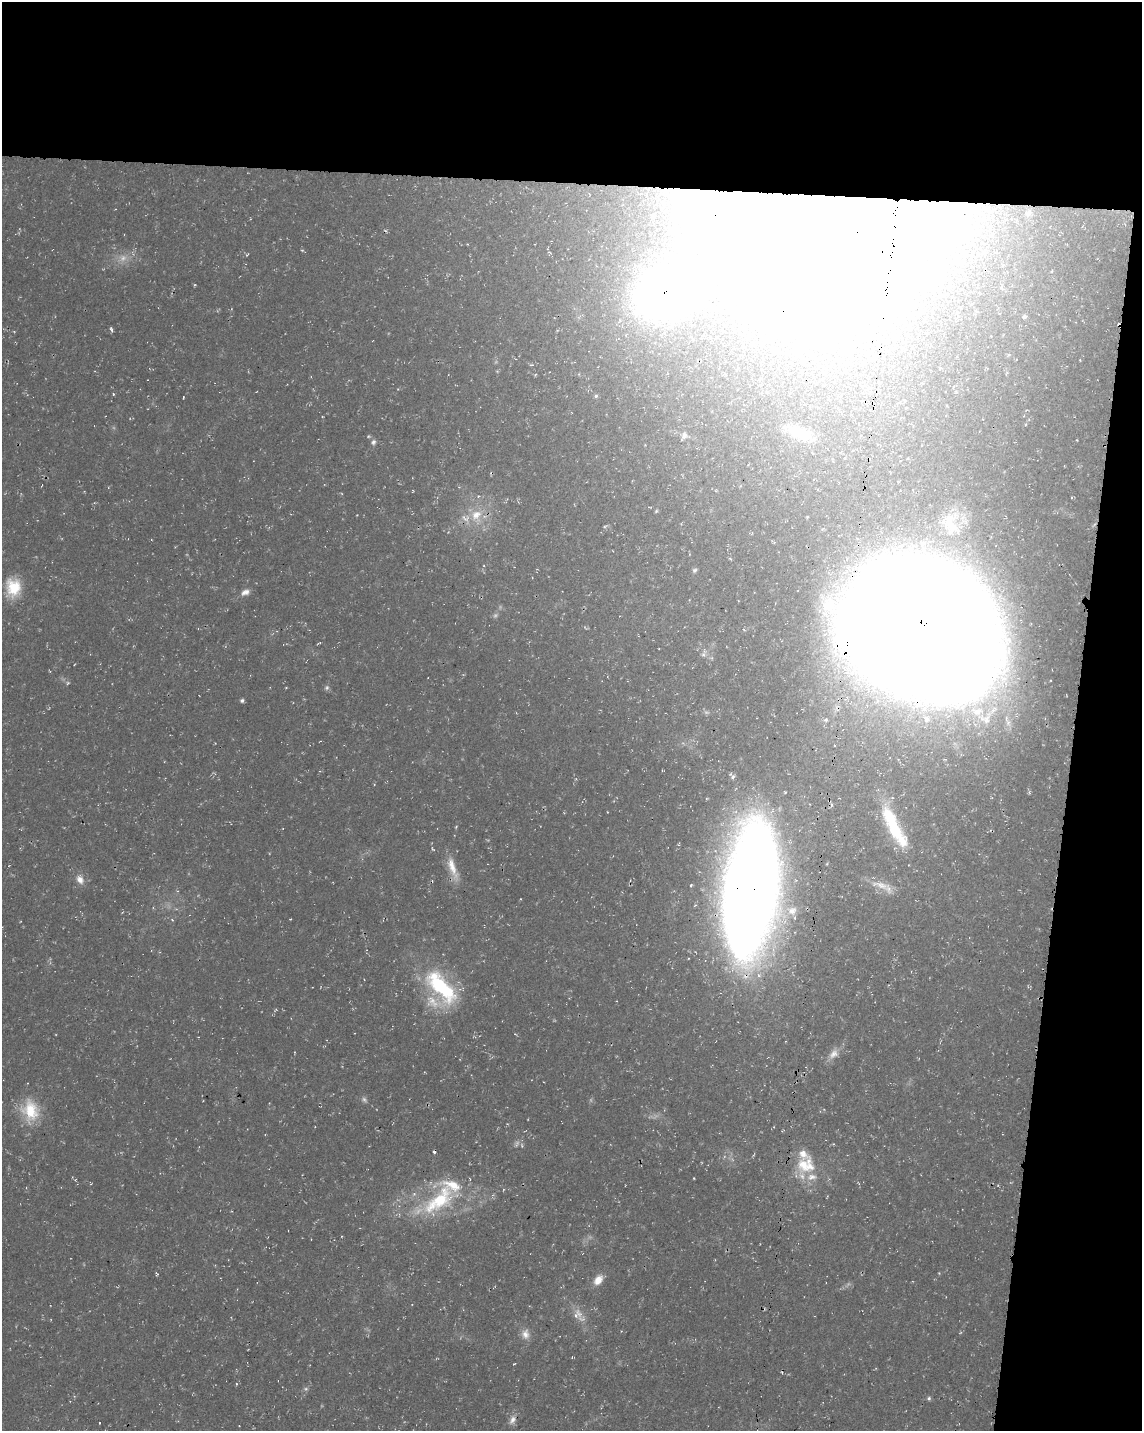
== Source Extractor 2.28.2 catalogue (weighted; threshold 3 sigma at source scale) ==
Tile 4 of 4 x 3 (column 4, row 1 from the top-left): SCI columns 3433-4572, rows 3147-4575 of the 4576 x 4806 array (HDU 1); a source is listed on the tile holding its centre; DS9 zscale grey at full resolution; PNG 1144 x 1433 px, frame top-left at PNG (2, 2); no overlay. Shown black and unused: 19% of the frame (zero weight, under 3 of 4 exposures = <1% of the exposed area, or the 3 px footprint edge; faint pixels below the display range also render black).
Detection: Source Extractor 2.28.2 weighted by HDU 2 'WHT'; one run over the whole footprint, this tile lists its part. Background 0.0136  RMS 0.0022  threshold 0.01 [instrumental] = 3 sigma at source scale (4.5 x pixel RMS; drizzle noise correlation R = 1.50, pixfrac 1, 0.0396/0.0396 arcsec/px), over >= 5 px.
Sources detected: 85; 6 too faint to see at this stretch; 4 inside a brighter object's white glare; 6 cosmic-ray / hot-pixel residue — not listed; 9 inside a brighter listed object's ellipse — not listed separately; the other 60 listed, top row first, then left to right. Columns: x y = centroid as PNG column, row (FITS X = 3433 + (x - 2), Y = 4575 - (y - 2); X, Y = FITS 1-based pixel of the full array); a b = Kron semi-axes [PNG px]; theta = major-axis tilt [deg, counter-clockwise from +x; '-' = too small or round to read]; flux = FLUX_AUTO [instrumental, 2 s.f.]
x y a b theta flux
1029 213 10 6 53 0.65
813 225 179 93 -1 860
247 255 7 3 55 0.21
1024 317 6 5 - 0.49
111 329 7 4 -71 0.43
531 365 7 3 -7 0.29
835 376 5 4 - 0.32
113 394 4 3 - 0.27
596 396 5 5 - 0.38
183 397 3 2 - 0.18
800 433 34 14 -21 7.8
684 436 14 7 70 1.1
1077 440 3 2 - 0.14
373 442 8 7 - 0.77
413 491 4 2 - 0.16
656 511 5 4 - 0.28
476 515 19 16 73 5.6
950 524 34 17 -67 6.4
605 526 6 4 19 0.31
695 570 6 6 - 0.47
13 587 23 18 -89 7.7
245 592 13 8 24 1.4
922 627 131 97 -37 1300
744 630 5 3 - 0.24
319 643 5 2 - 0.28
704 654 12 6 75 0.99
68 683 5 4 - 0.35
286 688 4 2 - 0.17
242 700 5 4 - 0.54
826 720 7 6 - 0.73
733 777 8 5 42 0.6
607 812 4 2 - 0.14
891 822 51 13 -65 15
456 826 4 3 - 0.22
679 844 5 3 - 0.26
453 868 36 9 -71 4.3
80 879 13 10 -64 2
691 885 3 3 - 0.39
880 885 30 10 -17 3
750 891 124 51 83 410
172 920 5 3 - 0.25
441 987 52 22 -49 24
275 1010 6 3 53 0.3
833 1054 17 11 45 2.3
30 1110 29 22 -75 9.3
517 1144 10 7 59 0.98
803 1165 23 18 -64 6.8
75 1180 4 3 - 0.19
439 1200 66 28 36 23
156 1273 5 3 - 0.28
598 1280 13 9 54 2.7
577 1314 16 13 61 2.6
525 1334 14 11 -85 2
572 1357 3 3 - 0.21
514 1364 4 2 - 0.19
236 1384 5 3 - 0.24
306 1389 7 5 -17 0.5
929 1398 6 5 - 0.46
512 1420 13 8 70 1.5
99 1423 3 2 - 0.14
Overlapping masked pixels (flux is a lower limit): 4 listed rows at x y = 813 225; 922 627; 453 868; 750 891